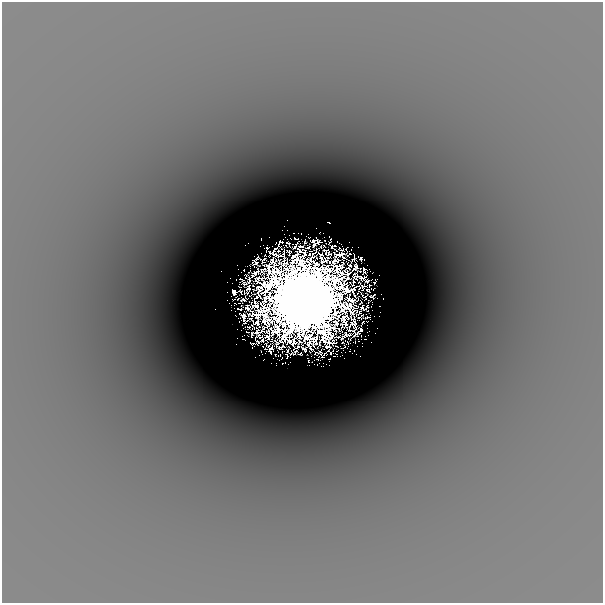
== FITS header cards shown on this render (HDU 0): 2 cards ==
NAXIS1  =                  601
NAXIS2  =                  601

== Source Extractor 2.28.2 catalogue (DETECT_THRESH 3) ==
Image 601 x 601 px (HDU 0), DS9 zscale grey, 1 PNG px = 1 image px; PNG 605 x 605 px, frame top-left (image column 1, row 601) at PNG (2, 2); no overlay
Background -2.03e-04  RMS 5.0e-05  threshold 1.51e-04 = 3 sigma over >= 5 px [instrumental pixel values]
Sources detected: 24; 5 with non-positive FLUX_AUTO (blend fragments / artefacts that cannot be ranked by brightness) are not listed; the other 19 listed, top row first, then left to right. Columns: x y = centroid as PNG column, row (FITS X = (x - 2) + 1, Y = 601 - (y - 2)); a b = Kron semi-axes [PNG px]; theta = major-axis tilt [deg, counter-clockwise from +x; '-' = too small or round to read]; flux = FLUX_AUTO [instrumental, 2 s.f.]
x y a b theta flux
287 220 2 2 - 0.0047
329 222 3 2 - 0.035
284 226 2 2 - 0.0039
261 239 2 2 - 0.014
267 248 3 3 - 0.053
360 258 3 3 - 0.0094
367 281 4 2 - 0.041
374 282 2 2 - 0.023
368 290 3 3 - 0.02
240 291 3 2 - 0.031
234 292 5 3 - 0.17
304 300 53 50 11 220
368 302 3 2 - 0.013
242 306 2 2 - 0.015
362 323 5 2 - 0.02
252 343 3 2 - 0.0081
349 351 2 2 - 0.014
282 352 2 2 - 0.016
301 354 3 2 - 0.02
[5 non-positive-flux detections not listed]